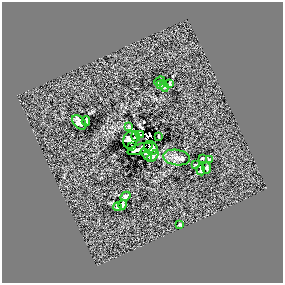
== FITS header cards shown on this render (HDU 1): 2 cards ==
NAXIS1  =                  281 /
NAXIS2  =                  281 /

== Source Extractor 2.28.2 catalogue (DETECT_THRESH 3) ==
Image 281 x 281 px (HDU 1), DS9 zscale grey, 1 PNG px = 1 image px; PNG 285 x 285 px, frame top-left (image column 1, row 281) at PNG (2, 2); each listed source drawn as its Kron ellipse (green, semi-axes under 4 px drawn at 4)
Background 0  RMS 34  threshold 103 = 3 sigma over >= 5 px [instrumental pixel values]
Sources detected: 28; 2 with non-positive FLUX_AUTO (blend fragments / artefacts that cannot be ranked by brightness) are neither listed nor drawn; the other 26 listed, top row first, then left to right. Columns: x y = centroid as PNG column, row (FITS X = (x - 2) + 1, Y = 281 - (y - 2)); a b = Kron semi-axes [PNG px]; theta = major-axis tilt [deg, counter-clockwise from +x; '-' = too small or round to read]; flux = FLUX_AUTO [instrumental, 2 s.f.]
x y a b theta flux
159 81 5 3 - 3800
170 83 4 2 - 2900
160 85 4 4 - 4400
164 86 6 3 -69 4600
86 121 5 3 - 3900
79 122 8 5 -46 12000
129 126 4 3 - 2800
141 135 3 2 - 2800
136 136 5 4 - 7300
159 136 4 2 - 2400
130 140 9 7 77 22000
132 146 3 2 - 2700
151 148 7 6 - 15000
140 149 13 5 17 17000
146 154 7 3 -53 340
153 156 7 3 48 3200
177 158 13 7 -9 12000
202 158 3 2 - 2600
209 160 3 3 - 2800
196 165 4 2 - 1700
207 168 5 3 - 4400
201 170 5 3 - 6100
125 196 5 3 - 4600
123 204 5 3 - 5400
117 207 4 3 - 4600
180 225 4 4 - 3200
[2 non-positive-flux detections neither listed nor drawn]